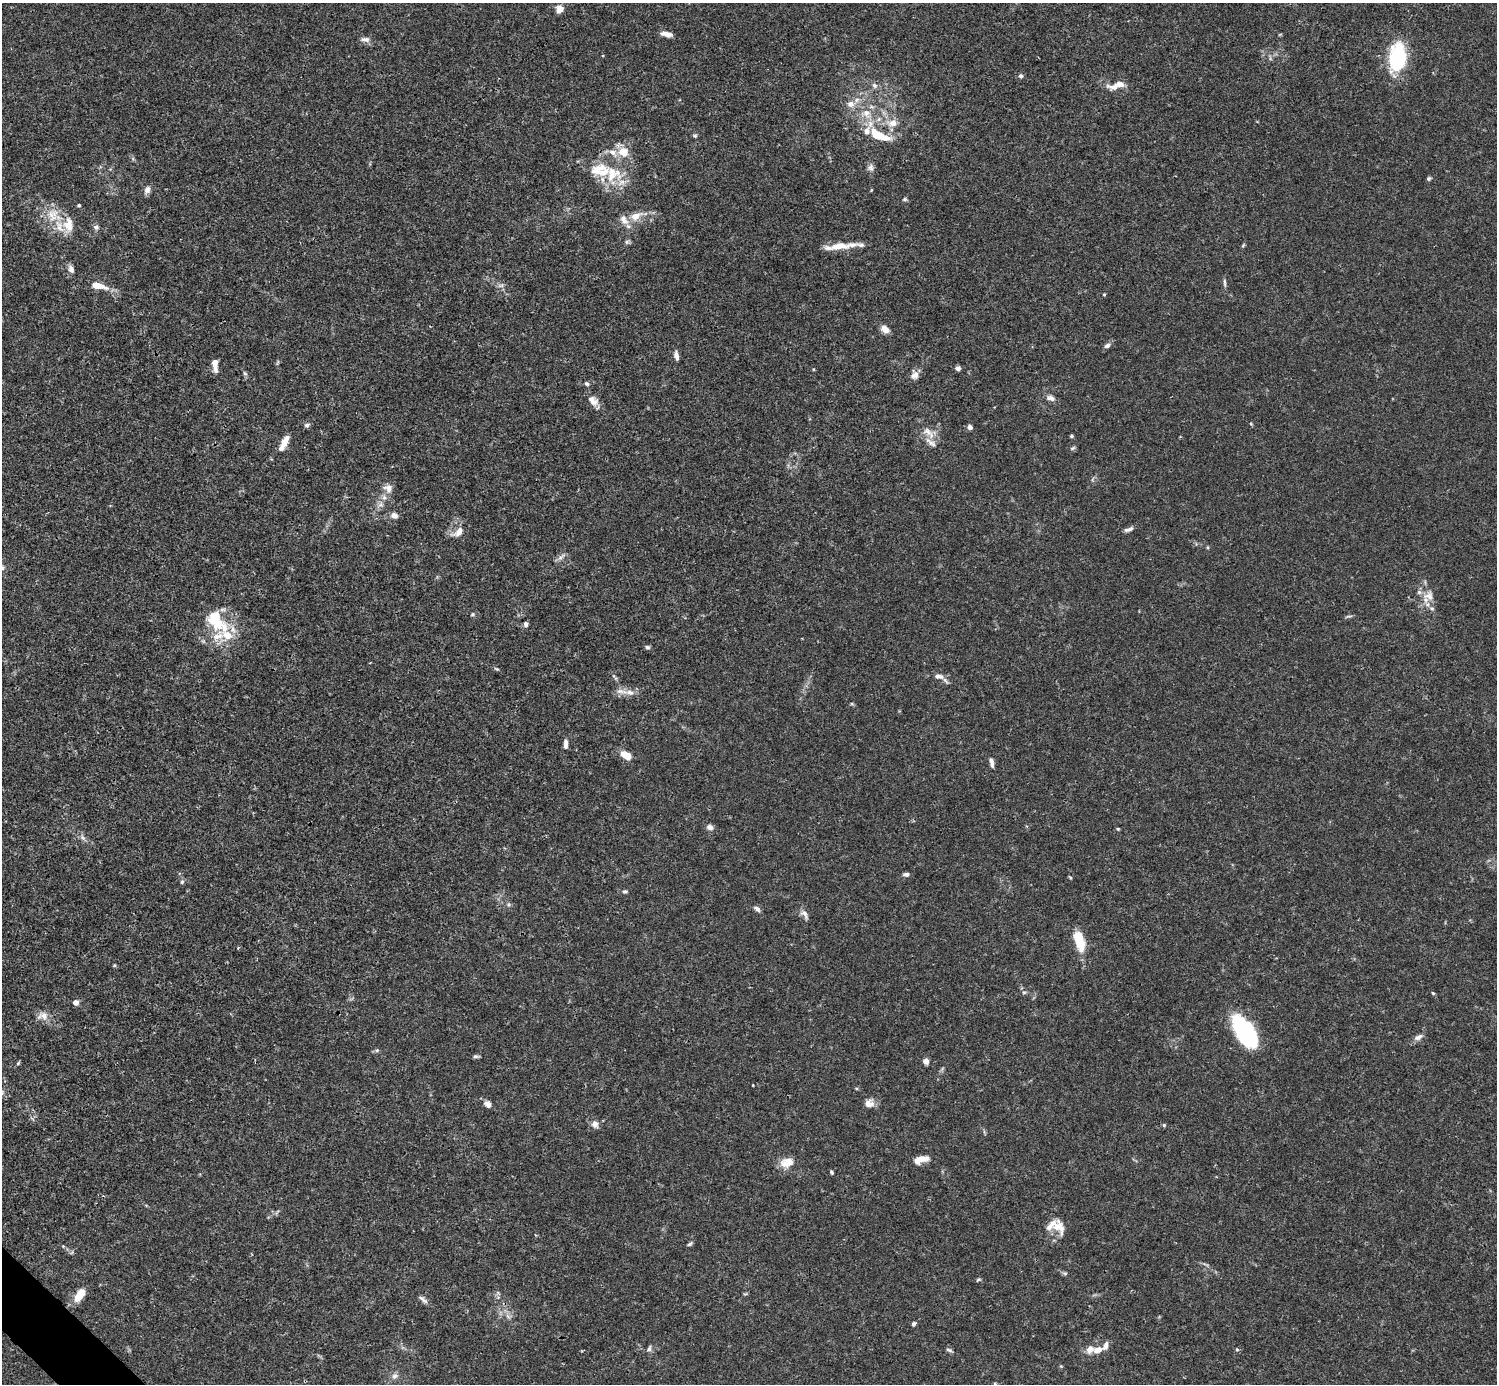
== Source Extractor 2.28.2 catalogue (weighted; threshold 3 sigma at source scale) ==
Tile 7 of 4 x 4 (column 3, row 2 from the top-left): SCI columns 2991-4485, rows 2920-4301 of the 5982 x 5981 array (HDU 1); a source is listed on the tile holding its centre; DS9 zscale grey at full resolution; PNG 1499 x 1386 px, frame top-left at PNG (2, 3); no overlay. Shown black and unused: <1% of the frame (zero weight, under 3 of 4 exposures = <1% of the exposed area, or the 3 px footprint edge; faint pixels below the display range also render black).
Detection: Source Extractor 2.28.2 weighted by HDU 2 'WHT'; one run over the whole footprint, this tile lists its part. Background 0.0164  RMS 0.0022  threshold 0.00989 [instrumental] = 3 sigma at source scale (4.5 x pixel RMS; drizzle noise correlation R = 1.50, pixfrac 1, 0.05/0.05 arcsec/px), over >= 5 px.
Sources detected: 132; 1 inside a brighter object's white glare — not listed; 24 inside a brighter listed object's ellipse — not listed separately; the other 107 listed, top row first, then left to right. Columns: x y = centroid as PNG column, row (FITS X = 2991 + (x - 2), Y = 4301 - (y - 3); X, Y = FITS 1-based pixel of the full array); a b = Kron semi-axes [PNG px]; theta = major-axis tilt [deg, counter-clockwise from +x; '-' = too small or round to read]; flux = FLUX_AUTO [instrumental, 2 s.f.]
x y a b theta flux
559 9 8 7 - 1.7
667 34 13 5 -11 1.5
365 39 13 6 -5 0.93
1397 57 35 20 84 13
1021 76 6 5 - 0.5
874 85 8 7 - 0.73
1115 87 22 8 -2 1.9
850 104 9 8 - 1.4
867 113 15 11 -52 2.8
893 123 13 10 16 2
878 135 21 11 -26 5
695 136 6 5 - 0.36
623 152 12 10 -28 3.4
870 168 10 8 -57 0.85
612 174 25 22 -18 8.8
1429 178 5 4 - 0.42
147 190 9 7 65 1
871 190 5 3 - 0.18
905 199 6 5 - 0.33
79 205 4 3 - 0.32
53 215 21 15 84 4.1
636 216 18 10 26 2.8
68 224 20 13 -85 3.3
96 227 7 7 - 0.63
627 242 7 5 45 0.43
838 246 27 9 6 3.5
71 269 9 6 -69 1.1
1224 282 12 4 -89 0.5
98 286 19 7 -11 3
1104 294 3 3 - 0.21
885 329 9 7 -40 1.7
1107 345 8 6 25 0.65
676 356 11 5 -80 0.92
215 362 6 6 - 1.5
958 368 6 5 - 0.69
215 369 10 6 -78 0.87
245 373 6 5 - 0.36
914 375 11 9 87 1.3
587 384 6 5 - 0.43
1051 398 11 7 -17 0.99
593 401 16 10 -43 1.7
307 425 7 6 - 0.53
970 427 5 5 - 0.92
927 431 16 10 -41 2.1
1071 436 5 4 - 0.33
284 443 21 7 63 2.3
1072 448 8 5 27 0.38
388 488 12 11 - 1.5
394 516 10 7 -18 1
1129 529 13 5 20 0.77
458 532 16 9 43 1.9
1207 547 5 3 - 0.21
561 557 13 5 37 0.79
2 568 9 4 -90 0.49
1429 596 17 13 17 2.6
473 614 5 5 - 0.3
215 619 29 19 -67 8.3
526 624 6 5 - 0.64
647 647 6 5 - 0.44
497 669 7 4 -30 0.28
939 676 12 7 -11 1.3
630 692 14 8 -4 1.6
566 744 11 5 89 1.1
626 756 12 7 -29 2.7
992 763 11 5 -82 0.88
710 827 9 7 -17 0.87
1118 829 5 3 - 0.21
83 838 10 5 -45 0.71
906 874 7 4 3 0.7
1070 877 5 3 - 0.23
182 882 6 5 - 0.41
625 891 6 5 - 0.41
757 909 9 6 -43 0.66
804 914 14 7 -55 1
1079 940 18 7 -71 8.6
1024 992 6 4 0 0.31
1433 993 5 4 - 0.24
76 1002 7 6 - 0.89
43 1016 15 10 6 1.8
1243 1028 34 16 -63 21
1418 1037 13 7 27 1
377 1050 6 5 - 0.35
476 1056 8 5 3 0.39
926 1061 6 5 - 1.1
18 1063 6 4 46 0.28
753 1085 3 2 - 0.14
869 1103 12 11 - 1.5
488 1104 9 7 -36 0.96
595 1124 9 8 - 1.2
1164 1125 5 5 - 0.26
921 1159 15 7 16 2.5
787 1163 17 11 17 2.8
831 1172 4 3 - 0.34
1058 1226 23 15 -4 3.3
690 1244 7 4 37 0.38
63 1246 4 4 - 0.19
1065 1273 6 4 0 0.34
978 1280 7 3 37 0.27
80 1295 14 7 55 4.2
423 1299 15 5 -40 0.78
508 1316 9 3 -45 0.5
914 1324 5 4 - 0.42
649 1349 8 5 72 0.51
1237 1349 5 4 - 0.3
949 1350 9 4 -19 0.44
1098 1350 12 7 23 1.8
395 1376 9 7 19 0.87